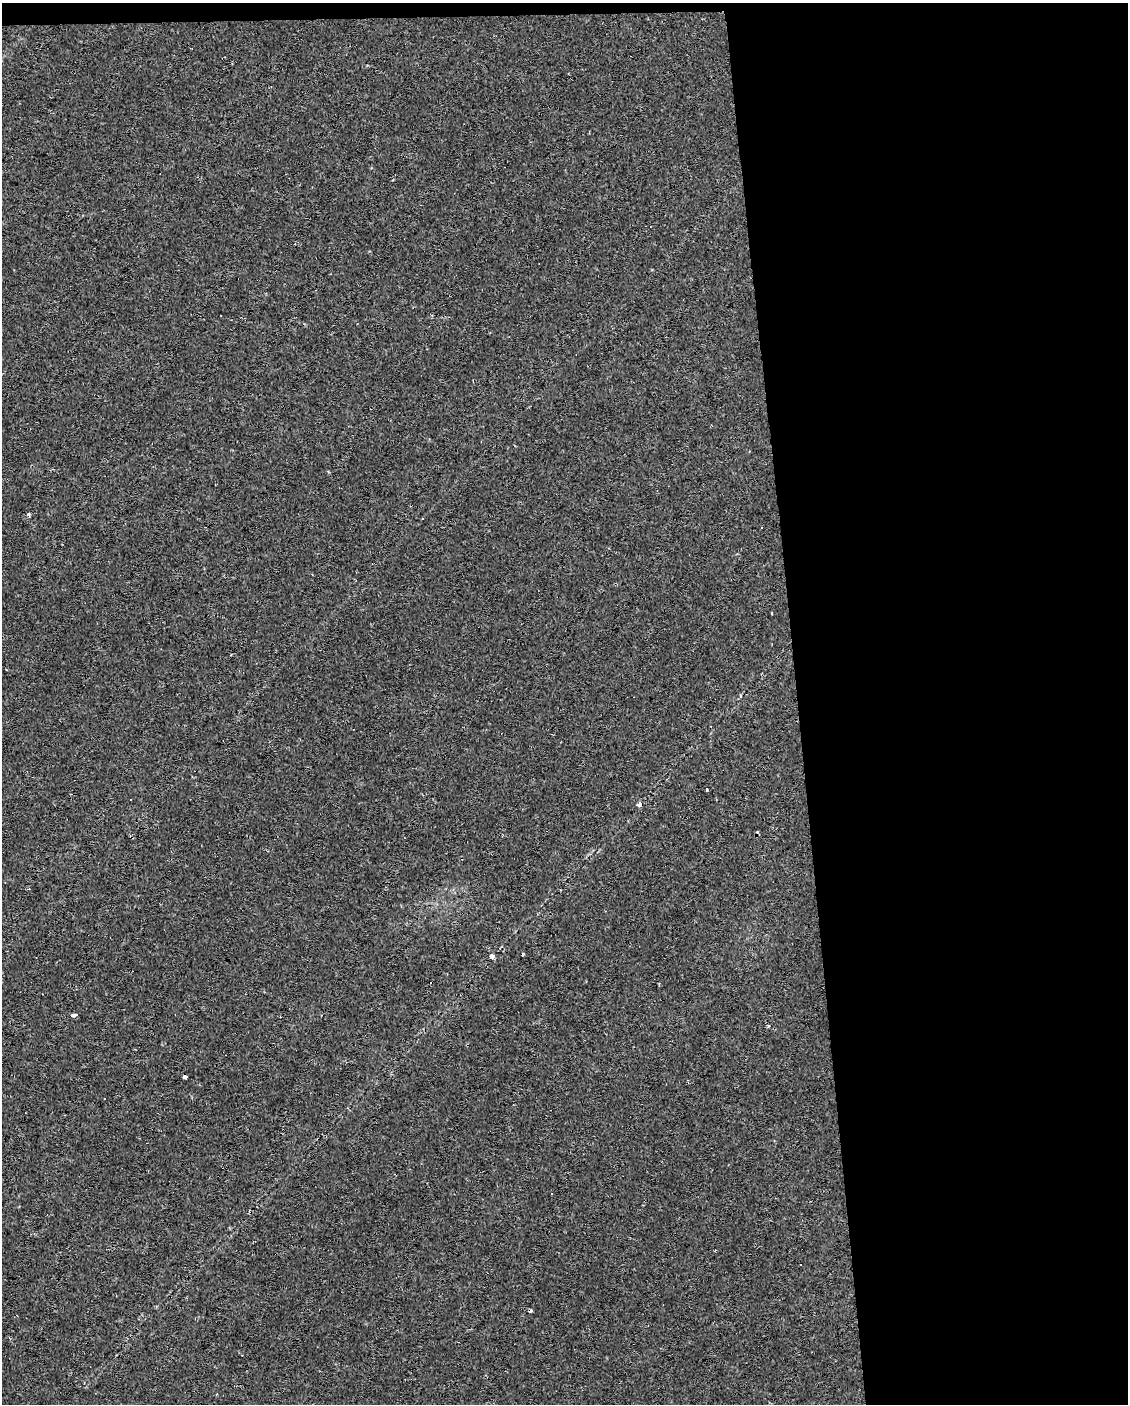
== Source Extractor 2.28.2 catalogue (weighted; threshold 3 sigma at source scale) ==
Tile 4 of 4 x 3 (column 4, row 1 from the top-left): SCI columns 3378-4503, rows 2807-4208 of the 4503 x 4250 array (HDU 1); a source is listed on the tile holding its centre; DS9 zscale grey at full resolution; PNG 1130 x 1406 px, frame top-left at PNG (2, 3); no overlay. Shown black and unused: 30% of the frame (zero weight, under 2 of 3 exposures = <1% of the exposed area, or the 3 px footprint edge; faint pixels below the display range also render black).
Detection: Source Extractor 2.28.2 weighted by HDU 2 'WHT'; one run over the whole footprint, this tile lists its part. Background 0.0303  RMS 0.0037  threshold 0.0166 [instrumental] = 3 sigma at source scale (4.5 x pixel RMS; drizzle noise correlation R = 1.50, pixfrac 1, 0.0396/0.0396 arcsec/px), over >= 5 px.
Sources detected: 15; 7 cosmic-ray / hot-pixel residue — not listed; the other 8 listed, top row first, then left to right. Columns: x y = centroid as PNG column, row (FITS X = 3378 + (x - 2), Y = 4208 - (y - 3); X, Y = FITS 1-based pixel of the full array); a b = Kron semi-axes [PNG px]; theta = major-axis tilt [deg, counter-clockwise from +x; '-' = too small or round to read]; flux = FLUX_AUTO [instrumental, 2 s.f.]
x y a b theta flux
29 514 4 3 - 0.93
422 519 3 2 - 0.5
772 613 3 2 - 0.39
707 789 3 3 - 4.7
640 804 4 3 - 7.2
492 957 4 3 - 6.5
74 1015 4 3 - 7.4
186 1077 5 3 - 3.6